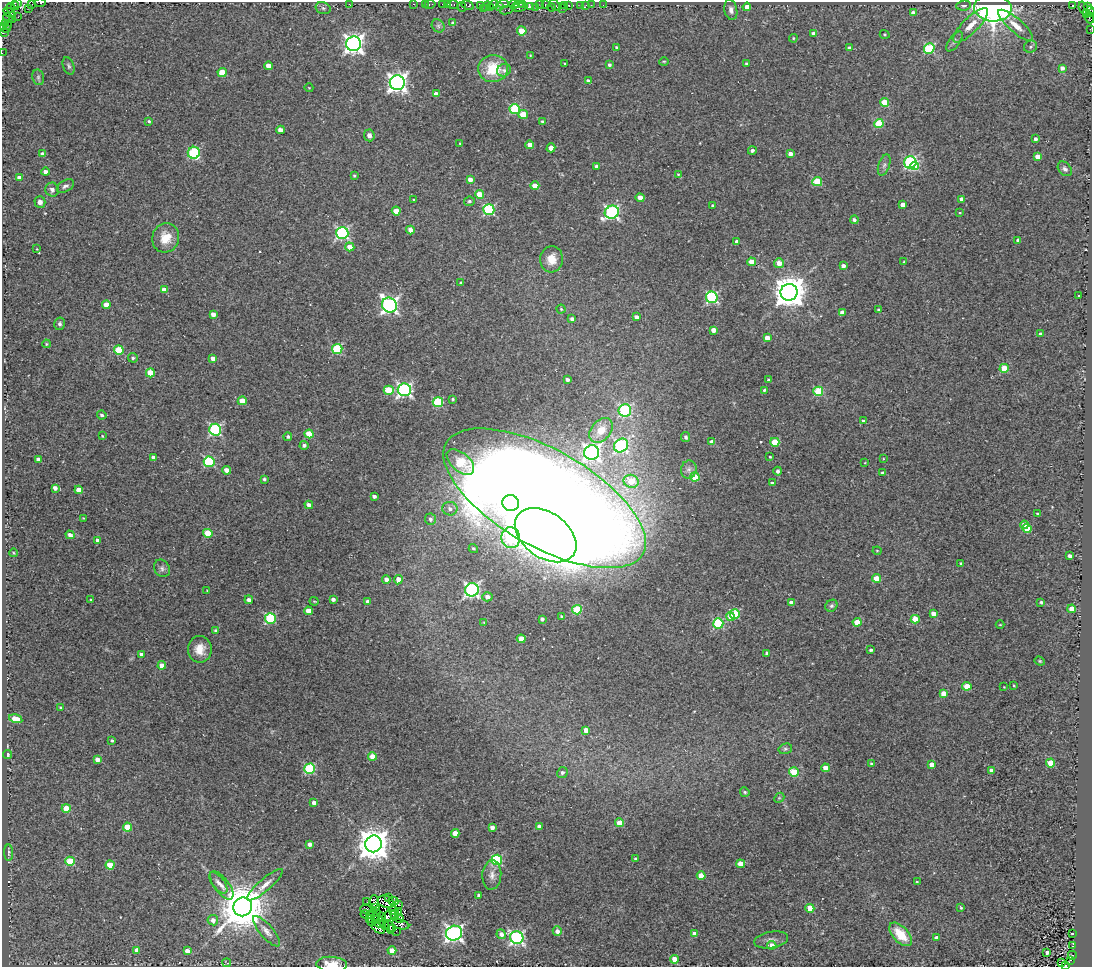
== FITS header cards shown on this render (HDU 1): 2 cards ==
NAXIS1  =                 1090
NAXIS2  =                  965

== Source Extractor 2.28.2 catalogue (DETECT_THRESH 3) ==
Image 1090 x 965 px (HDU 1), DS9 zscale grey, 1 PNG px = 1 image px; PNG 1094 x 969 px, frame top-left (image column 1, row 965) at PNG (2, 2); each listed source drawn as its Kron ellipse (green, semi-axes under 4 px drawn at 4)
Background 0.0188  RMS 0.016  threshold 0.0489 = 3 sigma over >= 5 px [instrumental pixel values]
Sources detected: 372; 4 with non-positive FLUX_AUTO (blend fragments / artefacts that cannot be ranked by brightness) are neither listed nor drawn; the other 368 listed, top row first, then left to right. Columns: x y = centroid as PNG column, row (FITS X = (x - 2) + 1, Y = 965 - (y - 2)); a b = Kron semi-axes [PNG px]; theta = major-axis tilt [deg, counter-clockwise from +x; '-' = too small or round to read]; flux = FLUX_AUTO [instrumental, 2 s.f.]
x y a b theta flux
18 2 3 2 - 120
40 3 5 2 - 13
32 4 3 2 - 3.6
349 4 2 2 - 41
414 4 3 2 - 8.1
425 4 3 2 - 1.8
430 4 5 3 - 13
442 4 3 2 - 12
448 4 3 3 - 8.8
453 4 6 3 0 26
504 4 5 2 - 32
514 4 5 2 - 9.9
519 4 6 2 6 23
539 4 2 2 - 0.21
15 5 5 3 - 170
468 5 6 3 -26 6.7
494 5 5 3 - 14
523 5 3 3 - 20
545 5 3 2 - 8.3
555 5 7 3 -47 23
565 5 2 2 - 5.4
569 5 3 3 - 6.3
581 5 3 2 - 13
586 5 3 2 - 1.6
591 5 2 2 - 6.8
603 5 2 2 - 4.1
964 5 7 5 5 3
1073 5 4 3 - 240
481 6 4 2 - 5.3
486 6 5 2 - 9.1
462 7 5 2 - 1.5
499 7 3 3 - 8.4
519 7 7 4 1 91
531 7 3 3 - 9.4
536 7 3 2 - 7.7
551 7 4 2 - 18
747 7 4 4 - 9.8
1088 7 3 2 - 6.6
11 8 5 3 - 220
28 8 3 2 - 2.2
323 8 8 6 -16 2.7
490 8 4 3 - 11
562 8 3 2 - 5.6
993 8 18 13 -4 600
1083 8 7 3 -70 24
483 9 3 2 - 3.4
506 10 7 3 9 12
731 10 10 6 -78 4.8
1090 11 5 3 - 25
10 13 7 3 -32 11
913 13 4 4 - 6
1086 14 3 2 - 37
18 17 2 2 - 0.84
8 18 5 3 - 5.3
1089 18 5 3 - 20
13 19 4 2 - 86
5 23 3 3 - 57
453 23 4 3 - 2.7
8 25 4 2 - 41
971 25 23 7 45 14
1016 25 22 7 -41 12
438 26 7 6 - 2.9
3 27 3 2 - 13
6 29 3 2 - 16
1090 29 2 2 - 2
522 31 4 4 - 27
3 33 4 2 - 43
814 34 4 4 - 5.6
885 34 5 4 - 1.3
793 38 4 3 - 1.1
954 41 12 5 54 3.3
354 44 7 7 - 600
1031 47 7 6 - 2.5
617 48 4 3 - 2
849 48 3 3 - 2
929 48 5 5 - 85
2 53 2 2 - 2.3
530 55 3 3 - 0.72
664 61 5 3 - 1.1
565 64 3 3 - 1.4
746 64 3 3 - 2.1
609 65 4 4 - 2.4
69 66 9 5 -70 2.5
268 66 4 4 - 11
1062 68 4 4 - 4.7
493 69 15 13 5 41
504 70 7 6 - 3.5
222 72 4 4 - 28
38 77 8 6 -77 2.3
588 81 4 4 - 2.4
397 83 7 7 - 600
309 88 4 3 - 0.82
436 94 4 4 - 8.7
884 102 4 4 - 21
515 109 5 5 - 79
523 114 5 4 - 24
149 121 3 3 - 1.8
542 121 3 3 - 1.8
879 124 5 4 - 42
280 130 4 4 - 8.9
369 135 6 5 - 4.8
1035 139 4 4 - 3.1
460 143 4 3 - 1.2
530 145 4 4 - 12
551 148 4 4 - 7
752 150 4 4 - 3.1
194 153 6 6 - 94
43 154 4 4 - 5.9
790 154 4 4 - 7.6
1037 156 4 4 - 9.1
910 162 6 6 - 150
884 165 11 5 71 3.8
597 166 4 3 - 5.1
915 166 4 4 - 38
1065 169 8 6 -48 3.8
45 172 4 4 - 6.2
678 174 4 4 - 1.1
354 176 3 3 - 1.4
20 178 4 4 - 11
470 179 4 4 - 7.7
817 182 5 4 - 44
65 186 9 5 29 3.3
535 186 4 4 - 16
52 190 7 6 - 4.6
479 194 4 4 - 20
640 198 4 4 - 14
962 199 4 4 - 8
414 200 3 2 - 1.1
469 201 5 4 - 2.5
40 202 5 5 - 5.2
903 205 4 4 - 8.4
713 206 4 3 - 3
489 210 5 5 - 110
396 211 4 4 - 17
612 212 7 6 - 230
960 213 4 3 - 1.1
854 220 4 3 - 3.5
410 230 4 4 - 8.5
342 233 6 6 - 180
166 238 15 13 74 19
1018 240 4 3 - 4.3
737 241 4 3 - 3.9
350 247 5 4 - 11
37 249 3 2 - 0.75
552 259 13 11 84 17
752 262 4 4 - 17
904 262 3 3 - 1.5
779 263 5 4 - 13
843 266 4 4 - 4.8
460 283 3 3 - 1.3
164 290 4 4 - 9.4
789 292 8 8 - 2200
1078 296 2 2 - 0.78
712 297 6 5 - 130
106 305 4 4 - 12
389 305 8 7 - 390
561 309 4 4 - 1.3
878 309 3 2 - 1.1
842 313 4 4 - 8.9
213 314 4 4 - 6.6
636 317 4 4 - 4.8
572 319 4 3 - 3.7
60 324 6 5 - 3.1
713 330 4 4 - 9.1
1040 334 3 3 - 1.4
767 338 4 4 - 13
46 344 4 3 - 1.2
337 349 5 5 - 76
119 350 5 4 - 41
133 358 5 4 - 2.3
213 358 4 4 - 7.9
1004 368 4 4 - 27
150 373 4 4 - 26
567 380 3 3 - 3.6
768 380 3 3 - 1.3
389 390 5 4 - 38
404 390 7 6 - 260
764 390 3 3 - 1.5
818 391 5 4 - 54
453 399 3 3 - 1.4
242 401 4 4 - 20
438 402 5 5 - 80
625 410 6 6 - 100
102 415 5 4 - 2.6
863 421 3 3 - 2.7
215 430 6 6 - 140
601 430 14 9 51 19
309 434 4 4 - 30
102 436 3 2 - 0.92
288 437 4 4 - 2.5
686 437 5 4 - 2
712 442 4 4 - 7
775 442 4 4 - 35
304 445 4 4 - 2.9
621 445 7 6 - 160
592 452 7 7 - 360
770 457 3 2 - 1.1
153 458 4 4 - 5.5
38 459 4 4 - 4.5
883 459 4 2 - 0.74
209 462 5 5 - 92
460 462 16 9 -42 63
865 463 4 2 - 0.77
227 470 4 4 - 9.8
689 470 9 7 77 4.6
778 471 4 4 - 3.4
883 473 3 3 - 2.7
695 477 5 4 - 36
264 479 3 3 - 2.2
631 481 7 6 - 27
772 483 3 3 - 1.7
55 488 4 3 - 5.9
79 490 4 4 - 14
374 496 4 3 - 3.6
545 498 113 48 -30 5200
511 503 8 8 - 290
309 505 4 3 - 6.4
450 509 7 6 - 5.4
1037 514 3 3 - 1.5
83 518 3 3 - 0.71
430 519 6 5 - 3.5
1024 525 4 4 - 8.4
1027 529 4 4 - 24
208 533 5 4 - 28
70 535 4 4 - 5.6
546 535 34 22 -36 1700
511 538 10 9 - 100
97 540 4 3 - 3.3
473 548 5 4 - 2.1
877 551 4 4 - 1.1
14 553 4 3 - 0.99
1070 556 4 3 - 4.6
961 563 3 3 - 1.7
162 568 9 7 -57 3.9
876 578 4 4 - 19
386 579 4 4 - 5.2
398 580 5 4 - 10
472 590 7 6 - 260
207 591 4 2 - 0.7
487 597 5 4 - 6.4
333 599 4 3 - 4.5
91 600 3 3 - 2.3
249 600 4 4 - 5.2
314 601 4 4 - 1.2
368 601 4 3 - 4.7
1041 602 3 3 - 1.7
791 603 4 4 - 6.4
831 606 6 5 - 2.3
1072 609 4 4 - 18
577 610 5 4 - 50
308 611 4 4 - 17
735 614 5 5 - 58
933 614 4 4 - 12
561 616 3 3 - 1.6
730 616 5 4 - 14
270 618 5 5 - 82
542 619 4 4 - 3.3
915 619 4 4 - 27
484 622 3 3 - 0.82
857 622 4 4 - 18
718 623 5 5 - 80
1000 625 4 3 - 0.95
216 631 4 4 - 3.3
521 639 4 4 - 14
200 649 13 12 - 15
871 650 3 3 - 2.2
767 653 3 3 - 2.6
141 654 4 3 - 3.9
1040 661 5 4 - 1.2
162 665 4 4 - 13
967 686 4 4 - 20
1014 686 3 2 - 0.92
1004 687 2 2 - 0.63
943 694 4 4 - 15
61 708 3 3 - 1.4
16 719 7 4 -15 21
586 730 4 4 - 11
112 740 3 3 - 1.6
785 749 7 5 15 2.1
8 754 4 3 - 3.9
372 757 4 4 - 16
97 760 4 4 - 7.9
1051 763 4 4 - 33
871 764 4 3 - 1.2
932 765 4 4 - 12
825 768 4 4 - 13
310 769 5 5 - 79
991 770 4 4 - 7.3
562 772 5 5 - 3.4
794 772 5 4 - 48
745 792 5 4 - 1.6
779 798 6 4 43 1.7
314 803 4 4 - 5.1
66 808 4 4 - 18
620 823 4 4 - 25
127 827 4 4 - 32
492 827 4 4 - 5.7
539 827 4 4 - 6.1
455 833 4 4 - 15
310 844 4 4 - 4.6
373 844 8 8 - 2100
9 853 8 4 -89 2.1
636 859 3 3 - 2.5
497 860 5 5 - 91
70 861 5 4 - 40
740 864 4 4 - 17
110 865 4 4 - 24
492 875 15 9 85 7.9
701 876 4 4 - 20
917 882 4 3 - 1.1
218 883 12 6 -52 5.1
222 885 17 7 -53 7.7
265 885 23 6 41 8.8
479 896 4 3 - 4.2
389 898 4 2 - 2
374 901 6 4 -83 1.2
393 901 5 4 - 2.1
367 902 2 2 - 1.3
385 902 8 6 -18 0.27
399 905 3 2 - 1.9
243 907 9 9 - 5800
376 907 4 3 - 1.4
810 908 4 4 - 29
961 908 4 3 - 1.2
366 909 6 2 -10 2.5
394 910 5 2 - 0.24
399 912 4 2 - 2.2
377 913 3 2 - 0.27
365 914 4 2 - 1
370 915 4 2 - 2
389 915 7 4 30 0.069
394 915 4 3 - 0.93
381 917 3 2 - 2.6
370 918 4 2 - 0.11
375 918 5 2 - 0.7
399 919 4 2 - 1.9
213 920 5 5 - 6.2
371 922 4 3 - 2
379 922 5 2 - 1.4
384 924 5 2 - 0.76
401 924 9 4 -14 2.3
389 927 7 4 -74 1.4
378 928 7 4 -34 2.9
393 928 3 2 - 4.2
266 931 19 6 -49 7.7
396 931 2 2 - 0.92
557 931 5 4 - 5.7
454 933 8 7 - 340
1072 933 3 2 - 1.4
501 934 5 4 - 5.7
695 934 4 4 - 11
901 934 14 8 -47 28
517 938 7 6 - 220
937 938 4 3 - 5.7
771 940 17 8 10 5.7
772 945 4 4 - 8.7
1073 946 3 3 - 1.3
137 950 4 4 - 8.9
187 951 4 4 - 11
392 951 4 4 - 17
1047 952 4 3 - 3.6
1072 955 4 3 - 26
674 959 4 4 - 13
1070 960 3 2 - 30
1062 962 4 2 - 9.7
227 963 4 2 - 0.98
332 964 15 7 -3 20
1066 966 3 2 - 61
At the frame edge (FLAGS 8, measured only in part): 11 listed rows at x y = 18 2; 40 3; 15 5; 1090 11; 1089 18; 3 27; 1090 29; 3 33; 2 53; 332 964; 1066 966
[4 non-positive-flux detections neither listed nor drawn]